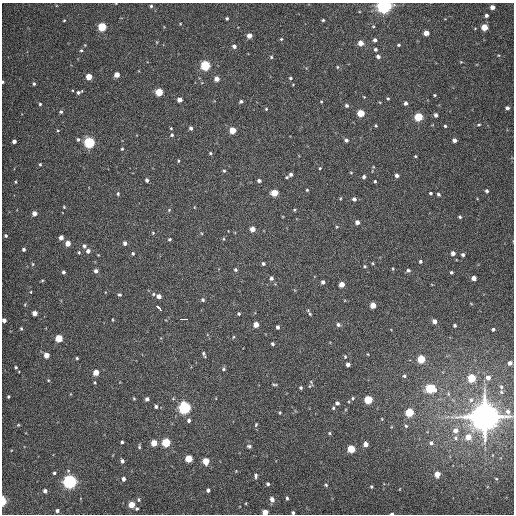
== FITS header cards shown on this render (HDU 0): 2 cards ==
NAXIS1  =                  512
NAXIS2  =                  512

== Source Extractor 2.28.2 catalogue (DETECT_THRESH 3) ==
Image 512 x 512 px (HDU 0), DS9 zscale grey, 1 PNG px = 1 image px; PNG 516 x 516 px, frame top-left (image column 1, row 512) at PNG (2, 3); no overlay
Background 350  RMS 7.8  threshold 23.5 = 3 sigma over >= 5 px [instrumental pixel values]
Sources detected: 221; all 221 listed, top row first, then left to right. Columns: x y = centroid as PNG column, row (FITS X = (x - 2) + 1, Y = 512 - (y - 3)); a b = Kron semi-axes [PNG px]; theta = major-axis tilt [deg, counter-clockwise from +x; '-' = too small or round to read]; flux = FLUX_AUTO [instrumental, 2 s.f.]
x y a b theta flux
151 6 4 4 - 8.3e+02
384 6 5 5 - 2.7e+05
492 7 4 4 - 3.0e+03
486 15 4 4 - 1.3e+03
227 18 3 3 - 7.9e+02
64 20 3 3 - 4.3e+02
323 20 4 3 - 7.0e+02
373 26 4 4 - 5.1e+02
102 27 5 5 - 2.9e+04
484 27 5 4 - 1.0e+04
426 33 4 4 - 5.2e+03
249 36 4 4 - 4.2e+03
281 39 4 4 - 6.0e+02
375 40 5 4 - 1.4e+03
157 42 6 4 -89 4.9e+02
361 43 4 4 - 5.6e+03
85 45 4 4 - 4.0e+02
399 45 4 3 - 6.1e+02
234 46 5 4 - 1.9e+03
375 49 4 4 - 1.1e+03
81 50 4 4 - 6.9e+02
378 56 5 5 - 1.5e+03
271 57 4 4 - 6.6e+02
461 62 4 3 - 4.4e+02
205 65 5 5 - 5.3e+04
337 67 5 4 - 6.2e+02
117 75 4 4 - 4.8e+03
89 77 4 4 - 9.0e+03
290 78 4 4 - 5.7e+02
217 79 4 4 - 4.5e+03
3 82 3 2 - 7.6e+02
34 84 4 3 - 8.0e+02
79 92 6 3 21 1.4e+03
159 92 5 4 - 2.1e+04
434 95 3 2 - 5.0e+02
388 98 3 3 - 6.3e+02
180 100 4 4 - 3.8e+03
241 101 4 3 - 9.7e+02
321 101 3 3 - 4.4e+02
406 103 4 4 - 1.5e+03
40 104 4 3 - 6.3e+02
346 105 5 4 - 9.4e+02
507 108 4 3 - 1.4e+03
266 109 3 3 - 5.1e+02
61 112 4 4 - 9.8e+02
361 113 5 4 - 1.5e+04
436 115 4 4 - 1.5e+03
418 117 5 5 - 2.6e+04
376 125 3 3 - 5.4e+02
479 125 4 2 - 5.7e+02
445 126 3 3 - 6.3e+02
171 128 3 3 - 4.5e+02
191 128 4 4 - 1.5e+03
58 130 4 2 - 4.0e+02
232 130 4 4 - 1.2e+04
172 135 5 5 - 8.3e+02
78 139 5 4 - 9.2e+02
346 140 4 4 - 1.3e+03
454 140 4 4 - 2.0e+03
14 141 4 4 - 2.3e+03
89 143 5 5 - 7.6e+04
122 149 4 3 - 5.7e+02
210 153 4 4 - 6.2e+02
415 156 3 3 - 5.0e+02
178 161 4 3 - 5.4e+02
40 164 4 3 - 6.1e+02
320 168 3 3 - 4.9e+02
224 171 4 4 - 6.8e+02
351 173 4 4 - 4.6e+02
291 174 4 3 - 1.3e+03
397 175 4 4 - 1.6e+03
287 177 4 3 - 6.2e+02
364 177 4 4 - 1.1e+03
147 180 5 4 - 1.2e+03
259 181 4 4 - 1.3e+03
375 181 3 3 - 5.7e+02
16 182 4 3 - 4.9e+02
307 190 3 3 - 5.0e+02
487 191 4 4 - 9.5e+02
274 193 5 4 - 1.2e+04
430 193 3 3 - 6.8e+02
118 194 5 4 - 7.5e+02
438 194 4 3 - 9.4e+02
341 198 4 3 - 4.2e+02
354 199 5 4 - 1.6e+03
64 207 4 3 - 5.1e+02
194 207 5 3 - 3.8e+02
169 210 6 3 46 6.0e+02
294 210 3 3 - 5.3e+02
34 213 4 4 - 3.5e+03
460 217 4 3 - 7.4e+02
357 222 4 4 - 2.6e+03
252 229 4 4 - 4.9e+03
153 233 5 4 - 6.0e+02
6 236 4 3 - 7.5e+02
61 237 4 4 - 2.7e+03
169 239 4 3 - 7.2e+02
223 239 5 3 - 4.8e+02
68 243 4 4 - 5.8e+03
125 243 5 4 - 1.7e+03
84 246 6 5 - 1.3e+03
24 249 3 3 - 1.1e+03
88 251 4 4 - 2.5e+03
79 252 5 4 - 6.3e+02
133 253 5 3 - 7.5e+02
453 253 5 5 - 2.1e+03
98 255 3 3 - 3.6e+02
463 255 4 4 - 1.1e+03
420 261 4 4 - 9.7e+02
373 263 4 3 - 5.5e+02
33 264 5 3 - 5.5e+02
263 264 4 3 - 1.0e+03
365 266 4 4 - 6.8e+02
235 270 5 5 - 7.9e+02
408 270 5 5 - 1.1e+03
96 271 4 4 - 1.9e+03
63 272 4 3 - 1.1e+03
451 272 3 3 - 7.9e+02
271 278 5 4 - 1.2e+03
474 278 4 4 - 3.3e+03
42 280 5 3 - 5.3e+02
323 282 4 4 - 1.4e+03
342 284 4 4 - 5.9e+03
31 292 4 2 - 3.4e+02
153 294 5 4 - 6.6e+02
120 295 5 5 - 8.4e+02
159 296 4 4 - 2.8e+03
203 300 5 4 - 1.0e+03
373 305 4 4 - 7.4e+03
159 308 6 3 -43 1.8e+04
35 313 4 4 - 4.2e+03
239 314 3 3 - 7.6e+02
310 314 7 4 -55 7.0e+02
183 319 7 2 0 2.8e+04
4 320 4 4 - 2.4e+03
112 320 4 3 - 4.2e+02
434 321 5 4 - 2.4e+03
256 325 4 4 - 6.2e+03
338 325 6 5 - 1.2e+03
455 325 3 3 - 8.4e+02
278 327 4 3 - 1.3e+03
21 328 3 3 - 5.5e+02
493 329 3 3 - 9.2e+02
233 337 5 3 - 5.0e+02
59 338 5 4 - 1.8e+04
272 344 3 3 - 9.9e+02
203 353 6 5 - 1.0e+03
368 354 4 3 - 3.7e+02
46 355 4 4 - 5.1e+03
345 357 4 4 - 5.1e+02
77 358 3 3 - 6.1e+02
421 359 5 5 - 2.2e+04
510 363 4 4 - 2.0e+03
348 364 4 4 - 1.9e+03
16 367 3 3 - 6.7e+02
223 369 5 5 - 9.8e+02
96 372 4 4 - 7.0e+03
404 376 5 5 - 8.5e+02
471 378 5 5 - 2.0e+04
488 378 6 5 - 2.8e+03
48 380 4 3 - 5.2e+02
95 382 4 3 - 4.9e+02
311 382 10 4 -64 9.1e+02
274 384 7 3 -5 6.8e+02
501 387 6 5 - 9.3e+02
301 388 4 4 - 7.9e+02
430 388 6 5 - 3.5e+04
8 396 3 3 - 6.0e+02
134 398 4 3 - 5.5e+02
353 398 4 4 - 6.3e+02
147 399 4 4 - 1.8e+03
368 400 5 5 - 2.7e+04
471 400 8 7 - 2.6e+03
337 403 4 4 - 1.4e+03
156 407 5 4 - 1.1e+03
184 408 5 5 - 1.2e+05
333 408 4 4 - 6.9e+02
409 412 5 5 - 2.4e+04
280 413 4 3 - 5.0e+02
485 417 9 9 - 1.5e+06
382 419 5 3 - 4.3e+02
189 420 5 4 - 1.4e+03
256 424 5 3 - 6.1e+02
18 425 4 3 - 5.0e+02
406 426 5 5 - 8.5e+02
455 430 6 6 - 3.7e+03
329 433 4 4 - 6.5e+02
468 437 6 6 - 6.6e+03
456 438 8 7 - 2.0e+03
122 442 3 3 - 7.5e+02
166 442 5 5 - 3.2e+04
154 443 5 4 - 9.0e+03
431 443 7 6 - 1.9e+03
366 444 4 4 - 3.7e+03
249 446 5 4 - 1.0e+03
139 447 7 3 -84 7.7e+02
351 449 5 5 - 1.7e+04
189 459 5 4 - 1.6e+04
122 461 4 3 - 1.7e+03
206 461 5 4 - 1.1e+04
54 473 4 4 - 8.9e+02
437 474 5 4 - 5.6e+03
256 476 6 4 85 1.0e+03
123 479 4 3 - 1.8e+03
496 479 4 3 - 4.3e+02
70 482 5 5 - 1.9e+05
268 484 3 3 - 8.5e+02
326 485 4 4 - 6.5e+02
371 487 3 3 - 6.0e+02
208 490 3 3 - 1.2e+03
45 491 4 4 - 1.8e+03
287 498 4 3 - 8.4e+02
272 499 5 4 - 2.5e+03
139 500 5 3 - 6.0e+02
3 501 7 4 -88 7.7e+03
132 505 4 4 - 9.0e+03
137 509 3 3 - 6.8e+02
57 510 4 4 - 1.3e+03
265 512 4 4 - 6.0e+03
293 513 3 3 - 8.6e+02
392 514 3 2 - 9.3e+02
At the frame edge (FLAGS 8, measured only in part): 7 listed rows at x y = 384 6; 3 82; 4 320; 3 501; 265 512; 293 513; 392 514